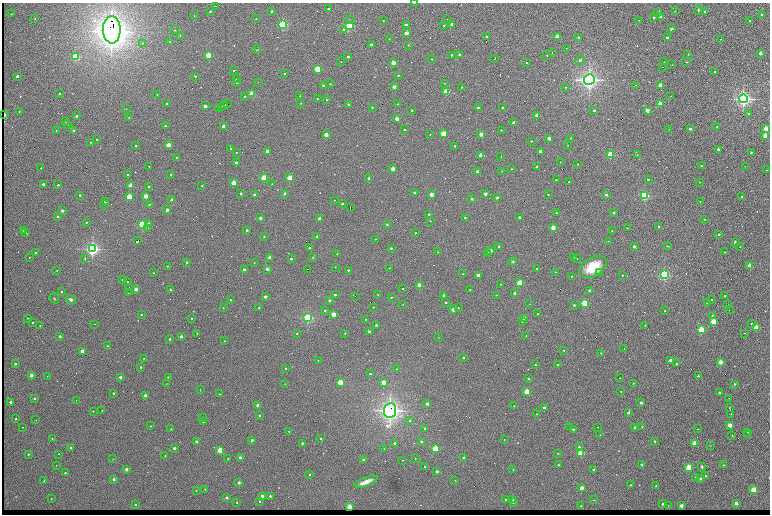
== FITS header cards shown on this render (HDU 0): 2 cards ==
NAXIS1  =                 1536 /fastest changing axis
NAXIS2  =                 1024 /next to fastest changing axis

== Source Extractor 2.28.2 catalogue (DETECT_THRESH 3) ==
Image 1536 x 1024 px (HDU 0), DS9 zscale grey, zoomed out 1/2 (1 PNG px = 2 x 2 image px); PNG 772 x 516 px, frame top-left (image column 1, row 1023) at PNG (2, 3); each listed source drawn as its Kron ellipse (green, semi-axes under 4 px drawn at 4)
Background 752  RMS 23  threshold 70.4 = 3 sigma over >= 5 px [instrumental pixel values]
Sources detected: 648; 93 cannot appear on this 1/2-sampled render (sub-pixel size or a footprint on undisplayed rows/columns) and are neither listed nor drawn; of the other 555, the 500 brightest by FLUX_AUTO listed and drawn (55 fainter detections omitted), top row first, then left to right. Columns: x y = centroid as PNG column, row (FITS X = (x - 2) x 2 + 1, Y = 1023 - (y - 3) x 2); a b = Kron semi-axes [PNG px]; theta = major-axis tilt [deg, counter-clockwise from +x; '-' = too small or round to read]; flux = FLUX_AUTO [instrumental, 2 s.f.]
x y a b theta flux
414 3 2 1 - 2.3e+03
215 6 2 1 - 3.3e+03
328 9 2 2 - 1.1e+04
698 10 5 2 - 5.8e+03
210 11 2 2 - 4.5e+03
272 11 2 2 - 1.4e+04
675 11 3 1 - 1.7e+03
705 11 2 2 - 1.4e+04
658 12 4 2 - 5.2e+03
11 14 2 2 - 1.6e+03
761 14 2 2 - 1.1e+04
194 16 2 2 - 2.7e+03
660 16 2 2 - 4.7e+04
654 17 2 2 - 5.1e+03
35 19 2 2 - 4.4e+03
256 19 2 1 - 2.4e+03
447 19 2 1 - 2.2e+03
349 20 3 2 - 2.9e+03
639 20 2 1 - 2.1e+03
383 21 2 1 - 2.3e+03
750 21 2 2 - 9.3e+03
283 24 3 3 - 8.1e+05
452 24 2 2 - 1.9e+04
349 25 3 3 - 8.3e+05
406 25 2 2 - 2.5e+04
444 25 2 2 - 5.3e+03
344 29 3 2 - 1.1e+04
672 29 2 2 - 2.2e+04
112 30 13 9 -88 8.1e+06
175 30 3 2 - 2.4e+03
407 33 2 2 - 1.2e+05
180 35 3 3 - 3.0e+03
487 36 2 2 - 4.4e+03
557 37 2 2 - 9.7e+04
579 37 2 2 - 1.1e+04
667 37 2 2 - 2.6e+04
389 39 2 1 - 2.3e+03
721 39 2 2 - 2.8e+03
170 42 2 2 - 2.6e+03
142 43 3 3 - 6.5e+03
371 45 2 2 - 3.3e+04
408 45 2 2 - 5.7e+03
566 48 2 1 - 1.9e+03
257 50 4 2 - 2.6e+03
552 53 2 1 - 5.0e+03
760 53 2 2 - 7.1e+04
688 54 2 2 - 2.2e+03
208 55 2 2 - 3.6e+05
452 55 2 2 - 9.4e+03
460 55 2 2 - 3.0e+04
547 55 2 2 - 3.9e+03
75 57 3 3 - 6.1e+05
348 57 2 2 - 2.6e+04
495 58 3 1 - 6.5e+03
431 59 2 2 - 4.1e+03
580 60 5 3 - 8.3e+03
341 61 2 1 - 2.7e+03
393 62 2 2 - 1.4e+05
664 62 2 1 - 1.8e+03
687 62 3 2 - 2.9e+03
526 63 2 2 - 4.7e+03
672 65 2 2 - 2.1e+03
663 67 2 1 - 5.0e+03
317 69 3 2 - 4.7e+05
234 71 2 2 - 1.3e+04
715 72 2 2 - 1.2e+04
284 74 2 2 - 2.6e+03
398 75 2 2 - 6.9e+03
17 76 2 2 - 2.8e+04
195 76 4 2 - 3.6e+03
236 79 2 2 - 3.2e+03
589 80 5 5 - 2.4e+06
237 82 2 2 - 1.3e+04
258 82 2 2 - 2.0e+03
444 83 2 2 - 4.3e+03
330 84 3 2 - 2.5e+03
323 85 3 3 - 6.7e+03
636 85 2 2 - 2.9e+03
660 85 2 2 - 1.5e+05
394 87 2 2 - 8.5e+04
462 87 2 2 - 3.8e+03
565 87 3 2 - 3.4e+03
446 92 2 2 - 4.2e+05
59 94 2 2 - 4.8e+03
252 94 2 2 - 3.4e+05
157 95 2 2 - 5.1e+03
245 96 2 2 - 9.6e+03
300 96 2 2 - 1.9e+03
671 96 2 1 - 2.6e+03
317 99 2 2 - 3.2e+03
327 99 2 2 - 7.6e+03
743 99 4 4 - 1.7e+06
167 103 2 2 - 5.7e+03
301 103 2 2 - 2.5e+03
227 104 2 1 - 8.2e+03
348 104 2 2 - 1.2e+04
398 104 2 1 - 2.0e+03
660 104 2 2 - 1.6e+05
205 106 2 2 - 7.0e+04
223 106 5 1 - 1.1e+04
372 107 3 3 - 2.8e+03
218 108 2 1 - 2.5e+03
478 108 2 2 - 4.2e+04
503 108 2 2 - 2.0e+04
126 109 2 2 - 2.3e+03
412 110 2 2 - 1.1e+04
594 110 2 2 - 1.8e+04
647 110 2 2 - 9.7e+04
19 111 2 2 - 5.7e+03
749 114 2 2 - 5.4e+03
4 115 2 2 - 5.8e+04
76 116 2 2 - 2.0e+04
537 116 2 2 - 1.3e+05
129 117 3 2 - 2.5e+03
397 119 2 2 - 1.0e+05
65 121 2 2 - 9.5e+03
514 123 2 2 - 8.4e+04
68 125 2 1 - 1.7e+03
165 126 2 2 - 9.8e+03
224 126 2 2 - 1.0e+05
717 126 2 2 - 4.0e+03
669 129 3 2 - 2.0e+03
690 129 2 2 - 2.6e+04
766 129 2 2 - 2.4e+05
73 130 2 2 - 2.6e+04
404 130 2 2 - 5.6e+03
501 130 2 2 - 4.3e+03
56 131 2 1 - 2.0e+03
430 134 2 2 - 2.7e+03
443 134 2 2 - 2.8e+05
481 134 2 2 - 9.8e+04
326 135 2 2 - 1.1e+05
765 135 2 2 - 1.8e+05
549 138 2 2 - 6.1e+04
570 138 2 2 - 2.3e+03
97 139 2 2 - 8.3e+03
531 141 2 2 - 2.4e+03
91 142 2 1 - 2.5e+03
169 145 2 2 - 2.1e+05
568 145 2 2 - 2.5e+03
136 146 2 2 - 1.1e+04
455 146 2 2 - 1.1e+04
231 149 2 2 - 4.6e+03
718 149 2 2 - 2.7e+04
267 151 2 2 - 1.0e+05
540 151 2 2 - 7.5e+04
751 152 2 2 - 1.4e+04
236 153 2 2 - 3.1e+03
481 155 3 2 - 1.4e+05
610 155 3 2 - 5.6e+05
637 155 2 1 - 1.8e+03
176 157 2 2 - 5.7e+03
501 157 2 1 - 5.6e+03
236 162 2 2 - 1.9e+04
560 162 2 2 - 1.9e+03
578 164 2 1 - 2.6e+03
149 166 2 2 - 2.1e+03
701 166 2 2 - 5.4e+03
745 166 2 1 - 2.3e+03
537 167 2 2 - 1.3e+04
41 168 2 2 - 4.8e+03
393 169 2 2 - 1.1e+05
512 169 2 2 - 3.3e+03
767 170 2 1 - 2.7e+03
502 171 2 2 - 1.7e+03
478 172 2 2 - 5.6e+04
127 175 2 2 - 7.8e+03
171 175 2 2 - 7.7e+03
264 178 2 2 - 3.6e+05
290 178 2 2 - 3.0e+05
369 178 2 2 - 2.4e+04
648 179 2 2 - 8.5e+03
556 180 2 2 - 5.2e+03
569 182 2 2 - 2.8e+03
700 182 2 2 - 2.1e+03
234 183 2 2 - 2.3e+05
43 184 2 2 - 2.1e+04
272 184 2 2 - 2.0e+03
58 185 2 2 - 9.8e+03
130 186 2 2 - 2.4e+05
202 186 2 2 - 4.3e+03
149 187 2 2 - 7.5e+03
241 193 2 2 - 1.2e+04
415 193 2 2 - 4.0e+04
254 194 2 2 - 3.4e+04
285 194 2 2 - 2.3e+04
485 194 2 2 - 5.0e+04
548 194 2 2 - 3.8e+03
80 195 2 2 - 1.2e+04
432 195 2 2 - 1.2e+05
606 195 2 2 - 2.3e+04
146 196 2 2 - 1.6e+05
645 196 3 3 - 8.4e+05
129 197 2 2 - 3.6e+05
741 197 2 2 - 8.2e+03
497 198 2 2 - 3.0e+04
472 199 2 2 - 1.4e+04
172 200 2 2 - 6.7e+04
334 200 2 1 - 2.2e+03
105 202 2 2 - 1.4e+04
700 202 3 2 - 2.8e+03
104 204 2 1 - 2.2e+03
149 204 2 2 - 5.1e+03
342 204 2 2 - 1.0e+04
350 208 2 2 - 1.6e+04
167 210 2 2 - 4.7e+04
62 211 2 2 - 3.4e+04
614 212 2 2 - 2.4e+04
557 213 2 2 - 4.2e+03
429 214 2 2 - 1.0e+04
58 216 2 2 - 1.4e+04
519 217 2 2 - 1.3e+04
260 218 2 2 - 3.3e+04
465 218 2 2 - 6.2e+03
320 219 2 2 - 7.4e+04
704 219 2 1 - 2.1e+03
430 221 2 2 - 3.0e+03
86 222 2 2 - 3.2e+03
149 223 3 2 - 1.0e+04
387 224 2 2 - 7.5e+03
142 225 3 3 - 7.0e+05
658 226 3 2 - 2.8e+03
148 228 2 2 - 2.2e+03
553 228 2 2 - 1.6e+05
627 228 2 2 - 4.6e+03
247 230 2 2 - 1.6e+04
23 231 2 1 - 3.3e+03
612 231 2 2 - 3.7e+03
26 233 4 1 - 7.7e+03
416 233 2 2 - 2.8e+03
719 234 2 2 - 1.5e+04
264 236 3 2 - 2.9e+03
317 236 2 2 - 1.4e+04
375 239 2 2 - 2.3e+03
137 241 3 2 - 4.7e+05
608 241 2 2 - 2.6e+03
735 242 2 2 - 4.9e+04
499 246 2 2 - 8.5e+03
634 246 2 2 - 4.2e+04
667 246 2 2 - 4.6e+03
740 247 2 1 - 2.2e+03
309 248 2 2 - 8.6e+03
391 248 2 2 - 9.3e+03
92 249 4 4 - 1.5e+06
490 251 2 2 - 6.2e+04
35 252 2 2 - 8.4e+03
438 252 2 2 - 2.1e+03
725 252 2 2 - 4.8e+03
488 253 2 2 - 1.5e+04
337 254 2 2 - 3.0e+03
29 257 2 1 - 2.3e+03
269 257 2 2 - 3.5e+04
313 257 4 3 - 4.1e+03
574 257 2 1 - 1.8e+03
577 258 2 2 - 5.6e+03
85 259 3 3 - 4.9e+03
291 259 2 2 - 9.9e+03
513 261 4 4 - 5.7e+03
187 262 2 2 - 9.6e+03
254 262 2 2 - 1.9e+03
167 266 2 2 - 3.2e+03
750 266 2 2 - 2.5e+05
335 267 2 2 - 2.5e+03
593 267 15 9 31 1.5e+05
389 268 2 1 - 2.3e+03
537 268 2 1 - 2.4e+03
267 269 2 2 - 3.3e+04
308 269 2 2 - 2.6e+04
57 270 2 2 - 2.0e+03
244 270 2 2 - 4.4e+04
348 270 2 2 - 5.9e+03
556 272 2 1 - 1.9e+03
153 273 2 2 - 3.3e+03
599 273 2 2 - 8.5e+03
463 274 2 2 - 3.4e+03
478 275 2 2 - 7.0e+04
622 275 2 2 - 4.2e+03
664 275 3 3 - 1.0e+06
571 276 2 1 - 2.4e+03
123 280 2 2 - 1.9e+04
128 281 2 2 - 8.9e+03
520 283 2 2 - 3.6e+05
500 284 2 1 - 2.0e+03
420 286 2 2 - 2.6e+05
129 288 2 1 - 2.5e+03
136 289 2 2 - 8.3e+04
403 289 2 2 - 3.2e+03
170 290 3 2 - 3.3e+03
470 290 2 2 - 2.2e+03
61 291 2 2 - 8.9e+03
590 291 2 2 - 4.0e+04
128 293 3 2 - 1.9e+03
515 293 2 2 - 3.8e+04
378 294 2 1 - 1.6e+03
335 295 2 2 - 1.3e+04
496 295 2 2 - 3.5e+03
355 296 2 2 - 7.9e+03
444 296 2 2 - 5.4e+04
725 296 2 2 - 5.7e+03
265 297 2 2 - 3.4e+04
391 297 2 2 - 4.9e+03
54 298 5 3 - 4.9e+03
71 300 5 3 - 1.2e+04
230 300 2 2 - 5.1e+03
329 300 4 4 - 5.4e+03
711 300 2 1 - 3.2e+03
446 302 2 2 - 8.5e+03
585 303 3 2 - 5.7e+05
707 303 2 2 - 7.1e+03
403 304 2 2 - 1.7e+03
530 304 2 2 - 1.8e+03
574 305 2 2 - 1.3e+04
727 305 2 2 - 2.1e+04
373 307 2 2 - 3.2e+03
223 308 2 2 - 2.1e+03
259 308 2 2 - 4.6e+03
458 308 2 2 - 3.4e+03
454 309 2 2 - 1.1e+05
729 310 2 1 - 3.2e+03
325 311 3 3 - 4.3e+03
665 311 2 2 - 3.7e+03
333 314 2 2 - 1.6e+05
537 314 2 1 - 2.3e+03
141 315 2 2 - 7.4e+03
712 316 2 2 - 2.4e+04
28 318 2 2 - 4.8e+03
192 318 2 2 - 4.8e+03
307 318 3 3 - 1.1e+06
524 318 2 2 - 1.4e+05
366 319 2 2 - 2.7e+03
713 321 2 2 - 3.5e+05
33 322 2 2 - 7.6e+03
522 322 2 2 - 1.9e+03
751 323 4 3 - 4.6e+03
95 324 2 1 - 3.7e+03
40 325 2 2 - 3.2e+03
376 325 2 2 - 1.0e+04
645 325 2 2 - 2.8e+03
756 327 2 2 - 3.5e+05
701 330 3 3 - 5.8e+05
369 331 2 2 - 2.5e+04
197 333 2 2 - 4.1e+03
297 333 2 2 - 5.8e+03
345 333 2 2 - 3.4e+03
744 333 2 1 - 2.7e+03
60 336 3 3 - 7.0e+03
526 336 2 2 - 2.6e+03
181 337 2 2 - 2.7e+04
438 337 2 2 - 1.6e+03
170 339 2 2 - 1.2e+04
224 341 2 2 - 2.7e+03
107 346 2 2 - 3.9e+03
624 349 2 1 - 3.9e+03
564 350 2 2 - 4.0e+03
82 351 2 2 - 1.6e+05
601 353 2 2 - 3.9e+03
144 358 2 1 - 2.1e+03
463 358 2 2 - 1.0e+04
318 360 2 2 - 2.9e+03
670 360 2 2 - 4.5e+04
720 362 2 2 - 1.6e+05
15 364 2 2 - 2.0e+04
676 364 2 2 - 6.3e+03
535 365 2 2 - 6.4e+03
558 365 2 2 - 8.5e+03
141 367 2 2 - 8.5e+03
286 368 2 2 - 5.9e+03
396 369 2 2 - 2.0e+03
370 374 2 2 - 9.2e+03
31 375 2 2 - 8.6e+04
47 376 2 2 - 2.2e+03
698 376 2 2 - 1.1e+04
120 377 2 2 - 2.5e+04
168 377 2 2 - 5.3e+03
620 378 2 2 - 2.4e+03
529 379 2 2 - 1.3e+04
340 382 2 2 - 3.6e+05
384 382 2 2 - 1.5e+05
633 383 3 2 - 2.7e+03
166 384 2 2 - 1.6e+03
285 384 2 2 - 2.7e+03
735 384 2 2 - 1.3e+04
200 389 2 2 - 1.9e+03
621 391 2 2 - 1.7e+03
527 392 2 2 - 4.0e+05
719 392 2 2 - 1.8e+04
114 393 2 2 - 1.1e+04
219 394 2 2 - 4.1e+03
145 396 2 2 - 9.5e+04
34 398 2 2 - 2.6e+04
729 398 2 1 - 2.8e+03
76 400 2 2 - 1.7e+03
11 402 2 2 - 4.3e+04
641 403 2 2 - 3.8e+04
427 404 2 2 - 3.9e+04
258 405 2 2 - 6.5e+04
514 406 2 2 - 2.2e+03
544 408 2 2 - 2.7e+04
729 408 2 2 - 2.5e+03
102 410 2 1 - 1.8e+03
390 410 7 6 - 3.2e+06
93 411 2 2 - 7.0e+03
628 413 2 2 - 1.7e+04
537 414 2 2 - 2.0e+03
731 414 2 2 - 4.8e+03
259 415 2 2 - 8.5e+03
202 417 2 2 - 4.3e+03
16 419 2 2 - 7.8e+03
36 420 2 2 - 2.0e+03
410 420 4 3 - 4.2e+03
203 422 2 2 - 5.8e+03
730 425 2 2 - 1.8e+05
151 426 2 2 - 3.6e+03
22 427 2 2 - 2.4e+03
570 427 2 2 - 1.4e+04
597 427 2 1 - 1.7e+03
635 427 2 2 - 3.6e+04
642 427 2 2 - 2.0e+03
171 429 2 2 - 3.2e+03
425 429 2 2 - 1.9e+04
573 429 2 2 - 7.9e+03
698 429 2 1 - 2.5e+03
289 431 2 2 - 3.6e+03
747 432 2 2 - 2.7e+03
600 435 2 1 - 2.3e+03
732 435 2 2 - 3.3e+03
748 435 2 1 - 3.6e+03
52 439 2 2 - 4.0e+03
321 439 2 2 - 9.0e+03
252 440 3 2 - 7.7e+03
504 440 2 1 - 1.7e+03
421 441 3 3 - 9.5e+03
655 441 2 2 - 1.1e+04
197 442 2 2 - 4.7e+04
302 443 2 2 - 7.3e+03
395 443 2 2 - 1.4e+04
695 443 2 2 - 1.9e+05
710 445 3 2 - 1.9e+03
70 447 2 2 - 1.5e+04
579 447 2 2 - 1.3e+04
174 448 2 2 - 3.4e+04
384 448 2 2 - 2.1e+03
435 448 2 2 - 3.8e+05
220 450 2 2 - 3.1e+05
558 453 2 2 - 2.5e+03
581 453 2 2 - 5.0e+05
28 454 2 2 - 1.0e+04
58 454 2 1 - 4.6e+03
165 456 2 2 - 2.2e+03
228 458 2 2 - 3.4e+03
240 458 2 2 - 3.1e+04
415 458 2 2 - 2.1e+03
463 458 2 2 - 2.2e+04
113 459 2 2 - 2.1e+03
363 459 4 3 - 8.4e+03
403 460 2 2 - 2.2e+03
56 465 2 2 - 2.4e+03
558 465 2 2 - 6.0e+03
642 465 2 2 - 5.3e+04
723 465 2 2 - 4.1e+03
702 466 2 2 - 2.0e+04
425 467 2 2 - 1.5e+04
689 467 2 2 - 4.5e+05
126 469 2 2 - 5.3e+04
593 469 2 2 - 6.6e+03
513 470 2 2 - 2.2e+03
437 471 2 2 - 3.9e+04
65 473 2 2 - 8.4e+03
310 474 2 2 - 7.8e+03
706 476 2 2 - 1.4e+04
696 477 2 2 - 9.5e+03
700 478 2 2 - 1.9e+04
114 479 2 2 - 5.4e+04
455 480 2 2 - 2.2e+03
44 481 2 2 - 4.6e+03
366 482 12 4 21 5.2e+04
239 483 2 2 - 3.6e+04
631 485 2 2 - 2.8e+03
656 486 2 2 - 7.0e+03
582 488 3 3 - 2.2e+04
205 489 2 2 - 3.5e+03
196 490 2 2 - 2.5e+03
754 490 2 2 - 4.2e+05
262 496 2 2 - 8.2e+04
270 496 2 2 - 1.5e+04
227 497 2 2 - 2.9e+04
51 499 2 1 - 2.0e+03
505 499 2 2 - 6.1e+03
513 500 2 2 - 1.3e+04
594 500 2 2 - 3.0e+03
260 501 2 2 - 5.4e+03
237 502 2 2 - 6.2e+03
513 503 2 2 - 5.2e+03
736 503 2 2 - 7.7e+04
662 504 2 2 - 1.5e+04
135 505 2 2 - 1.4e+04
581 506 2 2 - 3.5e+03
668 506 3 2 - 2.6e+03
681 506 2 2 - 1.0e+05
349 507 2 2 - 2.6e+05
At the frame edge (FLAGS 8, measured only in part): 1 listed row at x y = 414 3
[55 fainter detections neither listed nor drawn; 93 sub-pixel or undisplayed-footprint detections neither listed nor drawn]